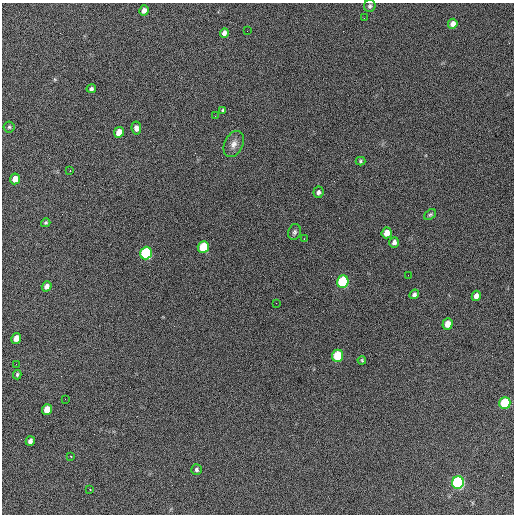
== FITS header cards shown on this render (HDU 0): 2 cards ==
NAXIS1  =                  512 / Axis length
NAXIS2  =                  512 / Axis length

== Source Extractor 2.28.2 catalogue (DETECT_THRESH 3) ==
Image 512 x 512 px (HDU 0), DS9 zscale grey, 1 PNG px = 1 image px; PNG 516 x 516 px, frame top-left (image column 1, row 512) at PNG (2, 3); each listed source drawn as its Kron ellipse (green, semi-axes under 4 px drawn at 4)
Background 675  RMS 28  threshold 82.7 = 3 sigma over >= 5 px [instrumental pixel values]
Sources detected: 45; all 45 listed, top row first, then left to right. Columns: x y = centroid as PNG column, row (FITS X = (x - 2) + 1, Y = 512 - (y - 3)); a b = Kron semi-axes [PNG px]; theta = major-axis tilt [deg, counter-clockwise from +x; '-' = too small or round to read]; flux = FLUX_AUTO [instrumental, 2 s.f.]
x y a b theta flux
370 6 6 5 - 3700
144 10 5 4 - 9200
364 18 3 2 - 1600
453 24 5 4 - 10000
247 31 3 2 - 1500
224 33 5 4 - 6900
91 89 5 4 - 4100
223 110 3 3 - 2600
215 116 2 2 - 800
9 127 5 5 - 2600
136 128 6 5 - 7200
119 132 5 5 - 19000
234 144 13 9 65 12000
360 161 5 4 - 2700
70 171 3 2 - 1700
15 179 5 5 - 18000
318 192 6 5 - 5000
430 214 7 4 36 2900
46 223 5 4 - 2400
294 232 8 6 73 4300
387 233 5 5 - 19000
304 239 2 2 - 1200
394 242 5 4 - 6500
203 247 6 5 - 78000
146 253 6 5 - 230000
408 275 2 2 - 800
343 282 6 5 - 170000
47 286 5 4 - 8100
414 294 5 4 - 4400
476 296 5 4 - 8500
276 303 2 2 - 870
447 324 5 5 - 18000
16 338 5 4 - 14000
337 356 6 5 - 74000
362 360 4 3 - 1900
16 364 2 2 - 920
17 375 5 3 - 2500
65 399 2 2 - 1000
505 403 6 5 - 110000
47 409 5 5 - 24000
30 441 5 4 - 6400
71 456 3 2 - 1700
196 470 5 5 - 3700
458 483 6 6 - 370000
90 489 3 2 - 2100